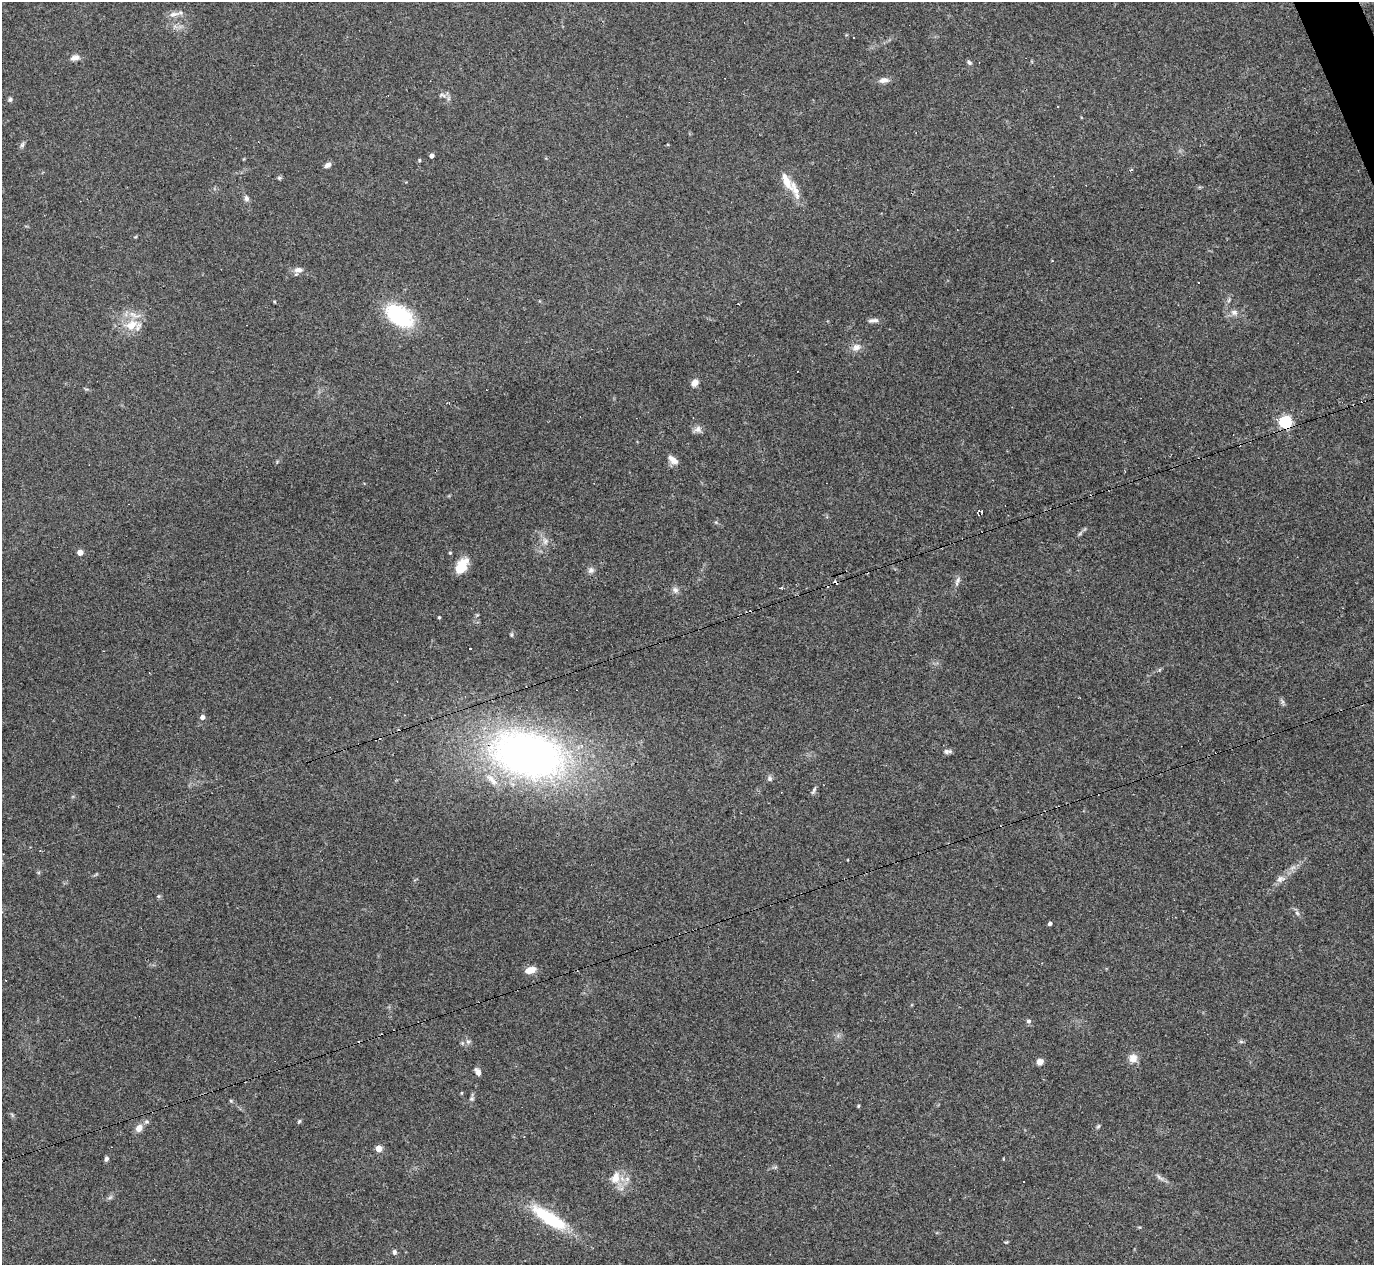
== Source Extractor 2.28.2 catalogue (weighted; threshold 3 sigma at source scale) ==
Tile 10 of 4 x 4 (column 2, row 3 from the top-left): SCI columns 1373-2744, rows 1538-2800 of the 5488 x 5473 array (HDU 1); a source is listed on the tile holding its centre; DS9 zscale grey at full resolution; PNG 1376 x 1267 px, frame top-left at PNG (2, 2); no overlay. Shown black and unused: <1% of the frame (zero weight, under 3 of 4 exposures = <1% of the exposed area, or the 3 px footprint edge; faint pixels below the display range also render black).
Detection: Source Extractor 2.28.2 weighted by HDU 2 'WHT'; one run over the whole footprint, this tile lists its part. Background 0.16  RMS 0.0052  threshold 0.0233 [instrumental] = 3 sigma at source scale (4.5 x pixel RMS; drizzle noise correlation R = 1.50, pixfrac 1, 0.05/0.05 arcsec/px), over >= 5 px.
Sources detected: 82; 1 inside a brighter object's white glare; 7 cosmic-ray / hot-pixel residue — not listed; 2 inside a brighter listed object's ellipse — not listed separately; the other 72 listed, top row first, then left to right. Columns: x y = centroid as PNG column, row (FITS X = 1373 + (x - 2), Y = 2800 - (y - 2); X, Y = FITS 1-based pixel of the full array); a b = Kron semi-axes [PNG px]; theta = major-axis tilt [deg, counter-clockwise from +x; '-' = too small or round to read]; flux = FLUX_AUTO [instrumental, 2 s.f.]
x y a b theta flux
173 14 14 7 14 2.9
75 58 13 7 16 2.7
969 62 7 5 -29 1.1
884 80 13 7 5 2.7
443 95 13 4 -19 1.7
10 99 6 5 - 0.91
1058 106 3 2 - 0.4
22 145 8 5 54 1.1
432 156 4 4 - 2.3
419 160 5 4 - 0.69
328 165 8 6 26 1.9
279 178 6 5 - 0.78
786 181 28 10 -64 7.8
246 198 8 6 -76 1.6
135 237 5 3 - 0.48
1052 261 3 3 - 0.4
298 270 11 7 7 3
1198 282 3 3 - 9.6
1229 300 7 4 71 0.87
1234 312 9 7 -1 2.5
399 316 32 19 -33 38
873 320 15 5 6 2
132 325 19 14 36 10
856 347 13 9 23 3.4
695 383 8 7 - 3.4
1285 422 6 5 - 69
698 429 11 9 12 2.4
673 460 15 7 -40 3.6
980 512 10 6 14 0.99
545 541 10 7 -76 2.3
80 552 4 4 - 5
450 553 4 3 - 0.54
462 564 17 12 37 8.3
591 570 9 8 - 1.9
957 581 14 5 74 1.8
675 590 9 8 - 2
477 615 5 5 - 0.61
439 617 3 3 - 0.58
511 634 6 4 -84 0.8
202 717 5 4 - 2.5
948 751 11 5 2 1.6
528 755 76 45 -14 270
770 779 7 6 - 1.3
813 791 11 4 50 1.1
1280 878 12 7 19 2.6
158 896 6 4 -71 0.68
1297 913 7 4 -44 1.2
1050 923 4 3 - 1.4
530 970 11 7 14 5.4
1029 1021 6 5 - 1.2
468 1042 6 6 - 1.1
1241 1042 6 4 -2 0.76
1133 1058 10 9 - 4.7
1040 1062 6 5 - 4.2
478 1072 9 5 -59 2.3
461 1093 5 3 - 0.44
472 1099 7 6 - 1
231 1101 5 4 - 0.62
858 1106 4 4 - 0.63
299 1121 6 4 46 0.66
147 1122 6 6 - 1.1
1098 1126 6 5 - 0.77
139 1128 8 7 - 4.2
379 1148 4 4 - 10
106 1159 5 4 - 1.3
1160 1177 15 5 -38 2
615 1178 15 10 73 6.7
1024 1182 2 2 - 0.36
110 1197 7 4 20 0.92
549 1218 44 13 -32 31
1006 1242 6 4 31 0.56
394 1252 6 5 - 1.3
Overlapping masked pixels (flux is a lower limit): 2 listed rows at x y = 1285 422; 528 755